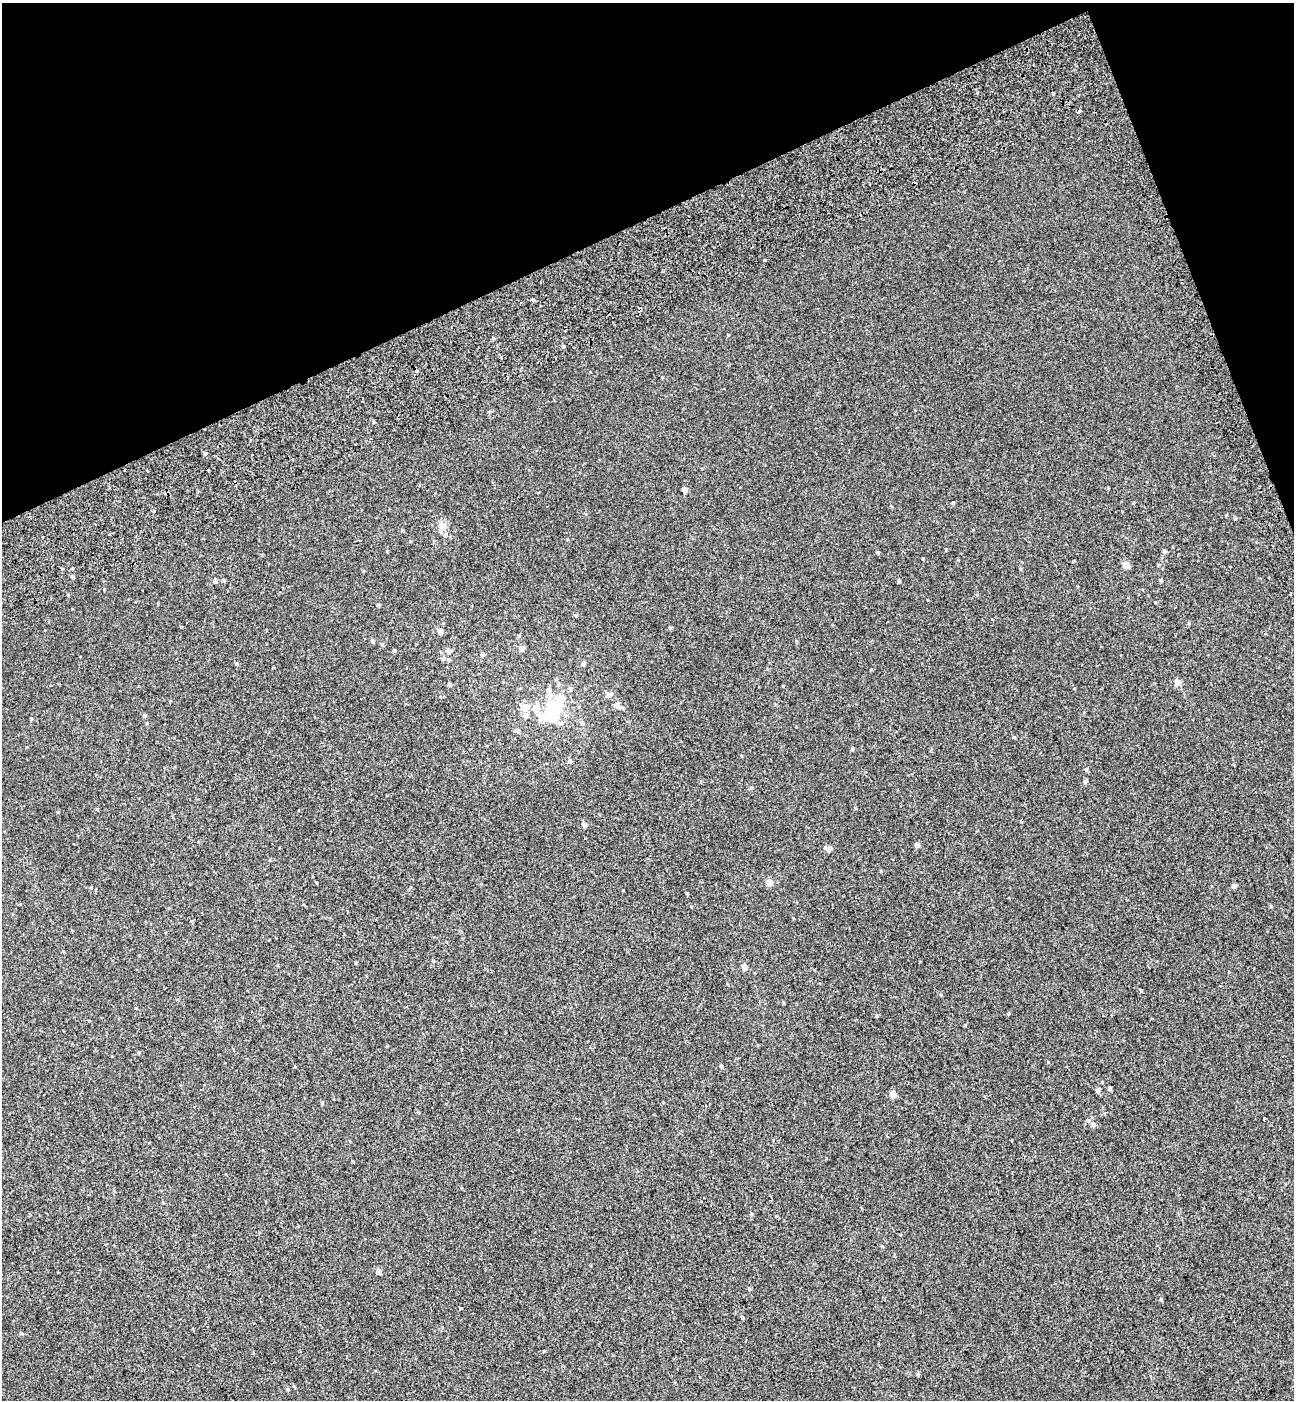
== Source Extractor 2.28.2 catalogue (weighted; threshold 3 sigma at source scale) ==
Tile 3 of 4 x 4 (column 3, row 1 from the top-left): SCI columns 2815-4106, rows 4297-5694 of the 5576 x 5797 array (HDU 1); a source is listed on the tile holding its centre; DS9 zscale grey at full resolution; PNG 1296 x 1402 px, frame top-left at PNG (2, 3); no overlay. Shown black and unused: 19% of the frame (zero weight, under 2 of 3 exposures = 6% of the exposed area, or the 3 px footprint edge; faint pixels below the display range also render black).
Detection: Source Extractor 2.28.2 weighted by HDU 2 'WHT'; one run over the whole footprint, this tile lists its part. Background 5.37e-04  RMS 0.0065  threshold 0.0291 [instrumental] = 3 sigma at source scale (4.5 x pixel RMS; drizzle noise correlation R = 1.50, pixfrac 1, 0.0396/0.0396 arcsec/px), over >= 5 px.
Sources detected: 104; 3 inside a brighter object's white glare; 5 cosmic-ray / hot-pixel residue — not listed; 1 inside a brighter listed object's ellipse — not listed separately; the other 95 listed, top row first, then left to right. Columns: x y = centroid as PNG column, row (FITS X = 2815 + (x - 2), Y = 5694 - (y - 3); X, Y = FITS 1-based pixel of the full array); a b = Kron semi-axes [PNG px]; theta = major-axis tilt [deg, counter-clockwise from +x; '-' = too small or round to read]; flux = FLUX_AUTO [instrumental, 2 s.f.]
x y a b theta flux
1053 93 4 3 - 3.3
1079 111 4 3 - 4.4
533 299 5 3 - 0.73
728 335 4 3 - 0.46
563 346 4 3 - 0.9
205 453 4 3 - 1.5
685 490 4 4 - 5
953 503 4 4 - 0.65
1235 518 5 3 - 0.54
442 525 9 7 -54 4.5
402 530 4 4 - 0.62
445 535 7 5 67 1.4
567 539 4 3 - 0.47
387 551 3 3 - 0.52
878 552 4 4 - 0.78
1165 552 5 4 - 1.3
1073 561 4 3 - 0.42
1126 565 4 4 - 8.8
363 571 4 3 - 0.46
72 577 4 3 - 0.94
224 580 5 4 - 0.86
1161 580 4 4 - 0.8
215 581 5 5 - 1.8
899 581 4 3 - 1.1
104 589 4 3 - 0.45
1291 594 3 2 - 0.8
68 595 4 3 - 0.49
378 605 4 3 - 0.94
576 615 4 4 - 0.7
1189 623 4 4 - 0.69
181 627 3 3 - 0.42
670 628 4 4 - 0.73
440 631 4 4 - 4.2
519 636 5 4 - 0.7
372 641 5 5 - 1.1
522 648 5 4 - 3.9
394 650 4 3 - 0.89
449 651 5 5 - 2.9
482 654 5 4 - 1.2
443 659 6 4 41 0.84
449 660 5 4 - 0.95
583 663 5 5 - 1.2
237 664 4 4 - 0.91
1177 682 5 4 - 6.2
449 684 5 4 - 0.82
558 684 6 6 - 1.6
570 689 6 5 - 1.5
549 691 11 6 -79 3.5
609 695 9 5 31 2.9
618 705 10 6 -87 2.3
553 706 15 12 22 27
524 707 6 5 - 6.5
536 708 14 8 89 6.2
144 715 4 4 - 1.3
526 716 6 5 - 3.5
31 719 4 3 - 0.62
582 723 6 5 - 1.4
517 731 5 4 - 2.2
1014 737 5 3 - 0.46
852 749 4 4 - 0.95
570 761 5 5 - 1.4
1086 769 4 4 - 0.81
1085 782 6 4 73 1.1
751 787 5 4 - 0.87
1021 821 4 3 - 0.74
584 825 5 4 - 2.8
917 845 4 4 - 3
829 849 7 5 -9 3.3
881 871 4 3 - 0.57
769 882 4 4 - 7.3
1233 886 5 5 - 1.7
1271 906 5 3 - 0.56
433 960 4 4 - 0.6
744 967 5 4 - 4.9
1141 990 4 3 - 3.3
941 995 5 3 - 0.51
783 1003 5 3 - 0.53
136 1008 4 4 - 0.46
965 1025 3 3 - 2
139 1053 4 3 - 0.6
1048 1062 4 3 - 0.47
721 1066 4 4 - 0.89
1110 1088 5 4 - 0.82
1097 1090 6 4 58 1.3
893 1094 4 4 - 6.4
322 1103 5 3 - 0.63
1264 1119 3 3 - 1.3
1093 1124 6 6 - 1.8
751 1214 5 4 - 0.56
378 1271 4 4 - 3.4
749 1289 5 4 - 0.77
1161 1299 5 4 - 0.65
461 1308 3 3 - 0.58
543 1351 3 3 - 2.2
917 1374 4 4 - 0.66
Overlapping masked pixels (flux is a lower limit): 1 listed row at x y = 1079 111
Unlisted compact peaks at least as high as the median listed source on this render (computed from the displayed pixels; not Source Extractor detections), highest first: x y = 1226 515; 97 809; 1020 569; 91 887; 58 812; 410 541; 742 1317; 154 511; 1155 602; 493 338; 373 422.